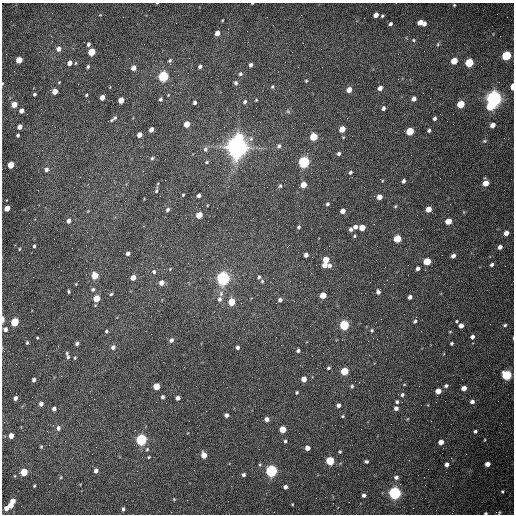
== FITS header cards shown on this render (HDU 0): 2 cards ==
NAXIS1  =                  512 /fastest changing axis
NAXIS2  =                  512 /next to fastest changing axis

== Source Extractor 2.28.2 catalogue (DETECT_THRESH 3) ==
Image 512 x 512 px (HDU 0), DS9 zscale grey, 1 PNG px = 1 image px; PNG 516 x 516 px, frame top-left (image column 1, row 512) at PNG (2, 3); no overlay
Background 1540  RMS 23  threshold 70.2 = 3 sigma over >= 5 px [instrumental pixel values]
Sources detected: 223; all 223 listed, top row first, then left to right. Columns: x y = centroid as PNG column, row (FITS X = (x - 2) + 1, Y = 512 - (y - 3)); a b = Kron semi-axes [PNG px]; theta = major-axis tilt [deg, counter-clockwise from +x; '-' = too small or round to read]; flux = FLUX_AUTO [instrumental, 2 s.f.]
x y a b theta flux
157 3 4 2 - 1.0e+03
252 3 3 2 - 1.1e+03
454 5 3 3 - 1.4e+03
100 15 4 4 - 1.3e+03
376 15 5 4 - 1.1e+04
382 16 3 3 - 2.0e+03
223 20 4 2 - 1.2e+03
420 22 5 5 - 1.5e+04
390 24 4 3 - 3.4e+03
424 24 4 3 - 4.1e+03
217 33 5 4 - 1.2e+04
51 36 3 2 - 1.6e+03
414 40 5 4 - 1.9e+03
88 44 4 3 - 4.1e+03
438 44 6 3 72 2.0e+03
58 49 5 5 - 8.9e+03
321 49 2 2 - 6.3e+02
91 52 5 4 - 6.3e+04
506 55 5 5 - 1.4e+05
19 60 5 4 - 3.0e+04
170 60 5 5 - 2.5e+03
454 61 5 4 - 3.3e+04
69 63 5 5 - 1.1e+04
469 63 5 5 - 9.6e+04
251 65 4 3 - 4.2e+03
88 66 4 3 - 2.7e+03
200 66 4 3 - 4.4e+03
133 68 4 4 - 1.0e+04
240 74 5 4 - 2.9e+03
163 76 5 4 - 2.6e+05
306 81 4 4 - 1.6e+03
59 82 3 3 - 1.2e+03
2 83 4 2 - 1.2e+03
236 83 5 4 - 3.4e+03
272 87 5 4 - 1.9e+03
512 87 5 3 - 1.6e+04
380 88 5 4 - 7.8e+03
349 90 5 4 - 1.6e+04
55 91 4 4 - 1.8e+04
34 94 3 3 - 2.6e+03
86 95 3 3 - 1.9e+03
102 97 5 4 - 1.6e+04
160 99 4 3 - 2.6e+03
414 99 5 4 - 7.1e+03
494 99 6 6 - 1.1e+06
121 100 5 4 - 2.0e+04
256 100 4 2 - 1.3e+03
195 102 4 3 - 3.2e+03
245 102 5 4 - 3.5e+03
14 104 4 4 - 2.0e+04
461 104 5 4 - 5.5e+04
490 106 6 5 - 4.5e+04
383 108 4 4 - 4.4e+03
21 111 4 4 - 9.3e+03
288 111 6 5 - 2.5e+03
115 118 5 4 - 2.2e+03
434 118 4 4 - 3.6e+03
112 120 5 3 - 2.1e+03
187 124 5 4 - 2.6e+04
492 125 5 4 - 8.5e+03
20 127 4 4 - 1.2e+04
293 128 2 2 - 6.7e+02
151 129 4 4 - 9.6e+03
342 129 5 4 - 2.3e+04
429 130 4 4 - 3.1e+03
410 131 5 5 - 6.2e+04
18 135 4 3 - 3.1e+03
139 135 4 4 - 1.5e+04
239 137 6 5 - 5.6e+04
314 137 5 4 - 6.9e+04
484 141 6 5 - 2.2e+03
279 146 6 5 - 3.6e+03
237 147 8 7 - 2.1e+06
205 149 7 6 - 4.2e+03
339 154 4 4 - 4.0e+03
152 158 4 4 - 2.3e+03
207 162 5 4 - 2.1e+03
304 162 5 5 - 3.5e+05
11 165 5 4 - 4.3e+04
46 170 5 5 - 4.9e+03
350 172 5 4 - 2.9e+03
403 181 4 3 - 3.8e+03
486 183 5 4 - 2.1e+04
303 185 6 4 33 2.4e+04
280 186 5 4 - 2.5e+03
156 190 7 3 75 2.7e+03
183 195 3 2 - 1.5e+03
199 195 4 3 - 4.5e+03
379 197 5 4 - 1.4e+04
327 204 4 4 - 2.7e+03
207 205 3 2 - 9.3e+02
395 206 4 4 - 1.7e+03
7 208 5 4 - 2.4e+04
428 209 5 4 - 1.9e+04
168 210 5 4 - 3.5e+03
343 211 4 4 - 1.2e+04
199 215 5 4 - 3.5e+04
69 221 5 4 - 8.1e+03
448 221 5 4 - 2.6e+04
299 227 4 4 - 2.4e+03
355 227 5 4 - 6.6e+03
362 228 5 4 - 2.2e+04
351 229 4 4 - 4.6e+03
506 233 5 4 - 1.1e+04
355 236 4 3 - 1.8e+03
397 239 5 4 - 6.6e+04
34 246 3 3 - 2.7e+03
500 247 4 4 - 6.7e+03
19 249 4 3 - 1.3e+03
128 253 4 4 - 5.7e+03
306 255 4 4 - 6.5e+03
453 256 4 4 - 5.8e+03
326 260 5 4 - 2.6e+04
427 261 5 4 - 4.9e+04
325 265 5 4 - 1.3e+04
492 265 4 3 - 3.7e+03
329 266 5 4 - 4.8e+03
417 268 4 4 - 5.4e+03
154 272 6 5 - 3.3e+03
95 275 5 4 - 4.5e+04
259 277 5 4 - 3.5e+03
133 278 4 4 - 1.6e+04
223 278 5 5 - 6.9e+05
262 281 5 4 - 2.3e+03
162 283 4 4 - 1.3e+04
76 284 4 4 - 1.4e+03
93 289 5 5 - 3.4e+03
68 291 5 3 - 1.9e+03
378 292 4 4 - 4.9e+03
221 293 8 6 76 5.9e+03
111 294 4 3 - 2.3e+03
323 295 5 4 - 2.8e+04
410 297 4 4 - 5.7e+03
96 299 5 4 - 4.2e+04
220 299 7 6 - 5.5e+03
280 300 6 5 - 4.8e+03
232 302 5 5 - 3.8e+04
276 303 2 2 - 8.5e+02
2 319 5 2 - 1.2e+04
381 319 2 2 - 9.9e+02
415 321 5 4 - 3.2e+03
456 321 3 3 - 1.4e+03
15 322 5 4 - 8.2e+04
344 325 5 5 - 1.7e+05
505 325 4 4 - 2.1e+03
461 326 4 4 - 8.8e+03
5 329 4 4 - 6.3e+03
372 330 6 4 -89 2.0e+03
106 331 4 4 - 2.8e+03
472 337 4 4 - 4.3e+03
37 338 3 3 - 1.5e+03
171 340 5 4 - 5.7e+03
27 343 5 4 - 2.2e+03
77 343 4 4 - 4.4e+03
452 343 3 3 - 2.4e+03
113 347 5 5 - 6.4e+03
237 347 4 4 - 3.9e+03
298 350 4 4 - 3.7e+03
67 353 6 4 85 2.3e+03
68 357 5 4 - 2.5e+03
75 358 4 3 - 1.7e+03
328 368 4 3 - 2.3e+03
344 371 5 5 - 6.7e+04
507 375 5 5 - 1.6e+05
304 379 4 4 - 1.6e+04
34 380 4 4 - 4.6e+03
156 386 5 4 - 3.4e+04
352 386 5 4 - 2.8e+03
446 386 5 4 - 3.3e+03
464 388 4 4 - 1.1e+04
438 391 5 4 - 1.9e+04
297 392 4 3 - 2.0e+03
402 395 5 5 - 3.8e+03
163 397 4 3 - 4.4e+03
15 398 4 3 - 5.8e+03
178 398 4 4 - 6.6e+03
397 402 5 4 - 3.0e+03
472 402 5 5 - 5.3e+03
41 404 4 4 - 7.1e+03
339 405 4 4 - 6.4e+03
396 408 4 4 - 6.5e+03
54 409 4 4 - 6.3e+03
226 415 4 4 - 5.0e+03
342 416 4 3 - 1.7e+03
267 419 4 4 - 7.9e+03
58 428 6 5 - 6.0e+03
283 429 5 4 - 3.2e+04
475 431 4 4 - 2.9e+03
11 436 4 4 - 1.4e+04
141 440 5 5 - 3.6e+05
484 440 4 3 - 1.2e+03
285 441 4 4 - 2.2e+03
441 442 4 4 - 1.2e+04
41 447 5 4 - 1.9e+03
307 448 4 4 - 1.0e+04
147 449 5 4 - 1.9e+03
340 452 4 3 - 2.0e+03
204 455 5 4 - 2.3e+04
149 457 3 3 - 1.4e+03
330 461 5 5 - 1.1e+05
366 461 4 3 - 2.8e+03
447 464 4 4 - 5.6e+03
487 464 4 4 - 1.0e+04
96 471 5 4 - 6.0e+03
271 471 5 5 - 4.3e+05
24 472 5 4 - 4.9e+04
243 475 4 3 - 3.5e+03
61 477 5 3 - 1.4e+03
396 477 5 5 - 4.7e+03
34 486 3 2 - 1.7e+03
285 487 4 4 - 6.1e+03
502 491 5 4 - 2.0e+03
395 493 5 5 - 5.6e+05
364 495 4 3 - 4.5e+03
316 498 2 2 - 3.3e+03
174 499 4 3 - 1.3e+03
13 501 4 4 - 1.6e+04
292 504 3 2 - 1.1e+03
11 505 4 4 - 1.4e+04
6 508 5 4 - 9.9e+03
123 509 4 3 - 3.0e+03
499 512 6 4 63 1.7e+03
486 513 4 3 - 1.9e+03
At the frame edge (FLAGS 8, measured only in part): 7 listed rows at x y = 157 3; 252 3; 2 83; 512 87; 2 319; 499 512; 486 513